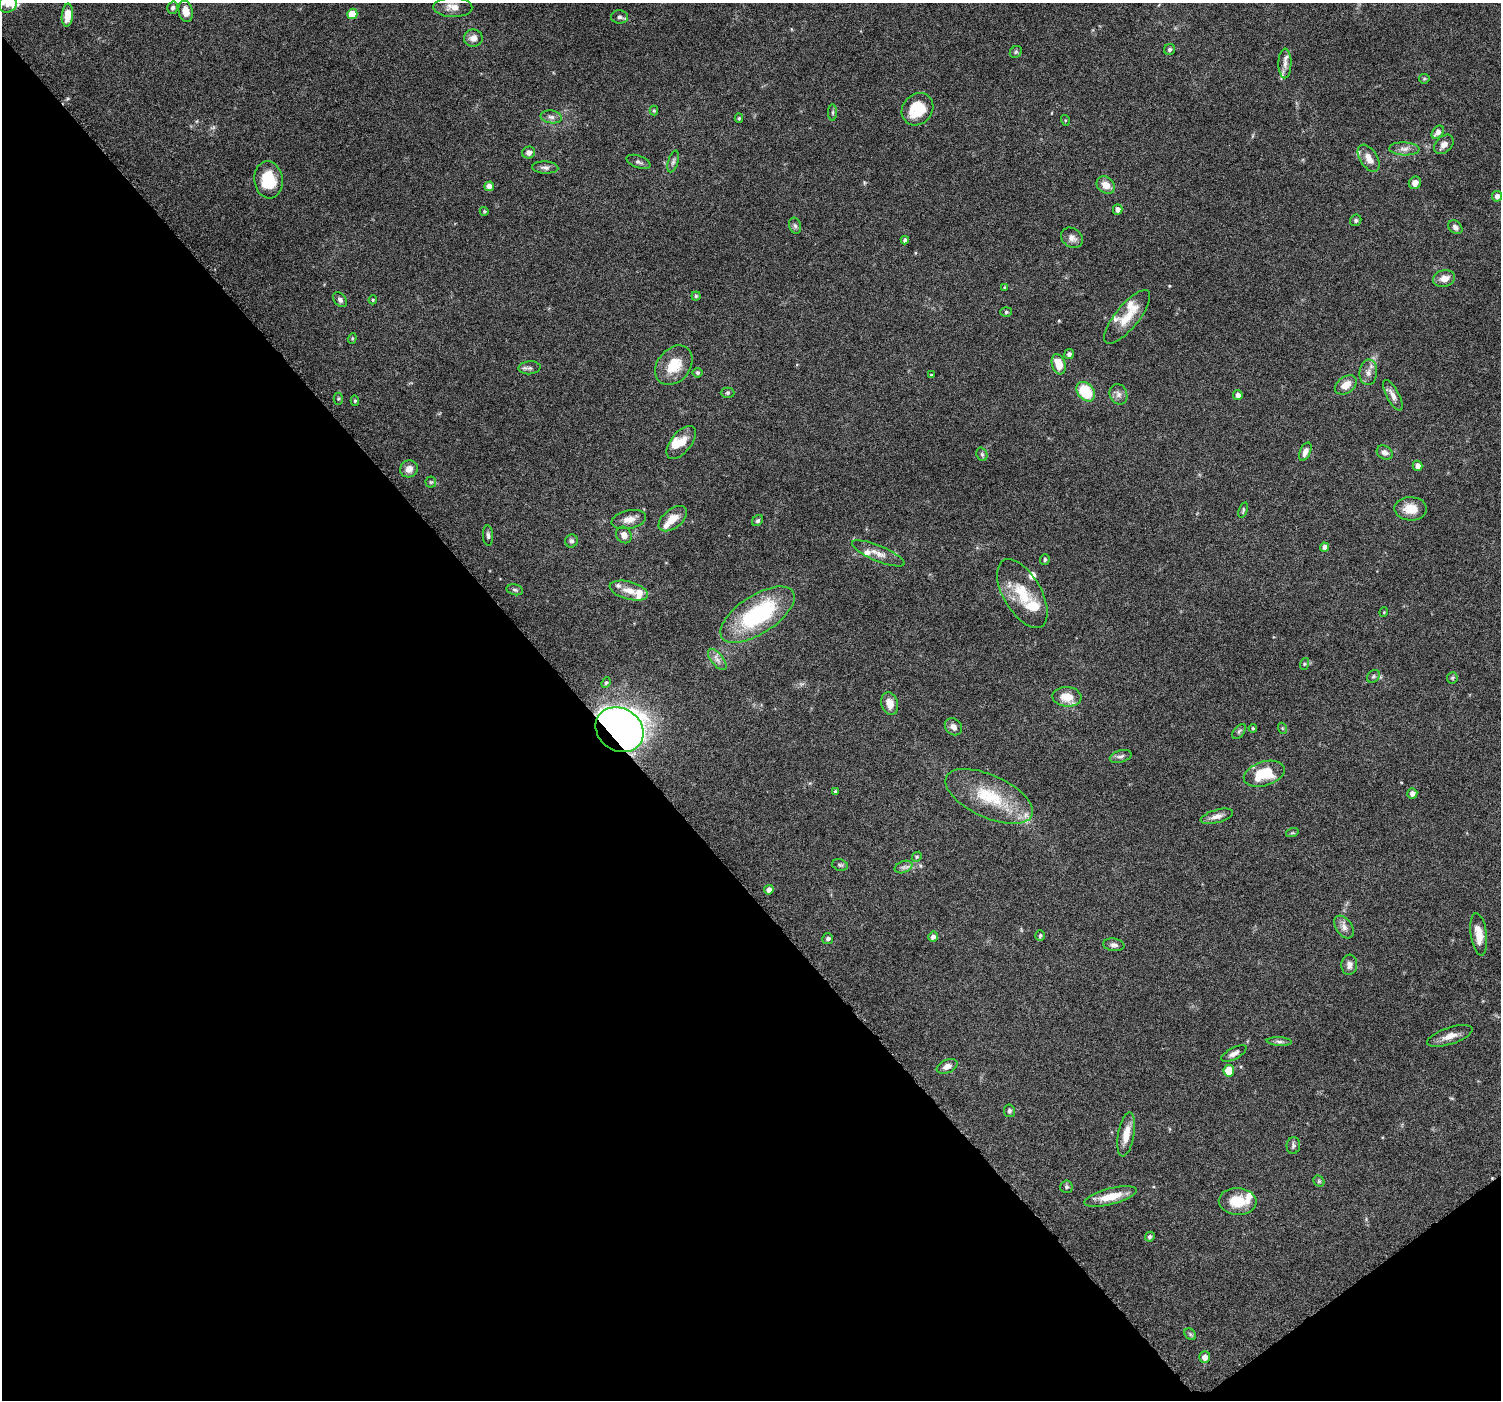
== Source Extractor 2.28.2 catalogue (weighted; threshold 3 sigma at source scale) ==
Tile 14 of 4 x 4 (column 2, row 4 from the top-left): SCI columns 1513-3011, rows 220-1617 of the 6018 x 5967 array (HDU 1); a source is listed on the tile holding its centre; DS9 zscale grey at full resolution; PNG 1503 x 1402 px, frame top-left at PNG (2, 3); each listed source drawn as its Kron ellipse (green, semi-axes under 4 px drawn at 4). Shown black and unused: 40% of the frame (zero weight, under 6 of 12 exposures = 1% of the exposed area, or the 3 px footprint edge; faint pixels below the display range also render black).
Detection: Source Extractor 2.28.2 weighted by HDU 2 'WHT'; one run over the whole footprint, this tile lists its part. Background 0.0622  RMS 0.0027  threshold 0.011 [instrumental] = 3 sigma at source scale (4.09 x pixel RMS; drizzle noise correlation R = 1.36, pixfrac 0.8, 0.0396/0.0396 arcsec/px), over >= 5 px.
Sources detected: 144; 1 inside a brighter object's white glare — neither listed nor drawn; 14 inside a brighter listed object's ellipse — not listed separately; the other 129 listed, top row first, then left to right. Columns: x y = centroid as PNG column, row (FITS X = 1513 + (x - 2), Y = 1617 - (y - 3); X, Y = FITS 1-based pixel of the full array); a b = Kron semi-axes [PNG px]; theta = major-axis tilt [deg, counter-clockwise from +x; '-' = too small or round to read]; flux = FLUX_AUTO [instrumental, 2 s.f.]
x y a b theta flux
8 4 9 8 - 1.3
453 7 19 10 -2 2.7
173 8 6 5 - 0.6
186 11 11 7 -80 2.4
352 14 5 5 - 5.1
67 15 11 5 85 3
619 17 8 6 -5 0.78
473 38 9 8 - 1.7
1170 49 6 5 - 0.6
1016 52 6 5 - 0.44
1285 63 15 6 89 1.4
1424 79 5 5 - 0.3
917 109 17 14 49 7.8
654 111 5 4 - 0.28
833 113 8 4 90 0.4
551 117 10 6 -8 0.93
739 118 4 4 - 0.32
1065 120 5 3 - 0.25
1438 132 7 5 51 1.4
1444 144 11 8 46 1.5
1404 149 15 6 -2 1.4
529 152 6 6 - 1.1
1369 158 15 8 -57 2.3
638 162 12 6 -20 0.73
673 162 11 5 74 0.66
545 168 13 6 -3 0.98
268 180 18 14 -81 8.1
1415 183 6 6 - 1.3
1106 185 10 8 -40 2.4
489 186 5 5 - 1.6
1497 196 5 5 - 1.2
1118 209 5 5 - 1.1
484 211 4 4 - 0.34
1356 220 6 5 - 0.45
795 226 8 6 -72 0.62
1455 227 8 6 -44 0.88
1072 238 11 9 -36 1.4
905 240 4 4 - 0.67
1444 278 11 8 13 2.2
1004 287 4 3 - 0.18
696 296 4 4 - 0.36
340 300 8 6 -51 0.78
373 300 4 4 - 0.28
1006 312 6 5 - 0.39
1127 317 33 11 51 5
352 338 5 4 - 0.33
1069 354 5 5 - 0.8
1059 364 10 6 -72 3.7
674 365 22 16 51 6.1
529 368 11 6 5 0.74
1368 372 13 8 82 1.6
698 373 5 5 - 0.49
931 375 4 3 - 0.22
1346 385 12 8 35 2.7
1086 392 11 8 -50 10
728 393 7 5 1 0.42
1118 394 11 8 -67 1.1
1238 395 5 5 - 1.1
1393 395 17 6 -62 1.5
338 399 6 4 89 0.33
355 401 5 4 - 0.35
681 442 19 10 51 3.5
1305 452 10 5 67 1.3
1385 453 8 6 -31 1.1
982 454 7 5 -69 0.47
1418 466 5 5 - 1.3
409 469 9 8 - 1.8
431 482 5 5 - 0.4
1411 509 16 11 -2 3.8
1243 510 8 4 72 0.39
629 519 17 9 12 2.1
673 519 16 9 38 3.3
758 521 6 5 - 0.46
488 535 10 5 -87 0.66
624 535 8 7 - 1.6
571 541 7 6 - 0.79
1325 547 4 4 - 1.1
878 553 28 8 -22 2.4
1045 559 5 5 - 0.52
515 590 8 5 -12 0.55
629 591 20 9 -15 2.8
1022 594 38 19 -60 8.4
1384 612 5 3 - 0.2
757 615 42 19 33 27
717 659 13 6 -51 1.2
1304 664 6 4 71 0.33
1373 676 7 5 45 0.49
1452 678 6 5 - 0.36
606 683 5 4 - 0.33
1067 697 14 10 -5 3.6
890 703 11 8 -74 2.2
953 727 9 7 -42 1.2
1253 728 4 3 - 0.26
1282 728 5 3 - 0.23
620 730 25 21 -34 230
1239 731 9 5 52 0.46
1121 756 11 6 16 0.81
1264 774 21 12 17 8.9
835 792 4 4 - 0.43
1412 793 5 5 - 1.2
989 796 47 21 -24 13
1217 816 16 6 16 1.5
1292 833 6 4 18 0.31
917 857 5 4 - 0.33
840 865 8 5 -15 0.51
904 867 9 5 23 0.72
769 890 5 4 - 1.4
1344 927 12 8 -56 1.4
1479 934 21 8 -82 3.4
1040 936 5 5 - 0.47
933 937 5 4 - 1.1
828 939 5 5 - 0.74
1114 945 10 6 -7 0.93
1349 965 10 8 84 1.3
1450 1036 24 8 18 2.4
1279 1042 12 4 -4 0.81
1234 1053 14 5 28 1.2
947 1066 11 6 25 1.3
1229 1071 6 5 - 5.1
1009 1111 6 5 - 0.57
1126 1134 22 8 80 3.4
1293 1145 8 7 - 0.62
1319 1181 6 5 - 0.37
1066 1187 6 6 - 0.52
1110 1196 27 8 14 5
1238 1201 19 13 -3 6.1
1150 1237 5 4 - 0.53
1190 1334 6 5 - 0.47
1205 1357 5 5 - 1.8
Overlapping masked pixels (flux is a lower limit): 1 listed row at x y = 620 730
Isophote crosses this tile's border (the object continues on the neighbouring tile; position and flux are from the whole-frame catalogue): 1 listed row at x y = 8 4